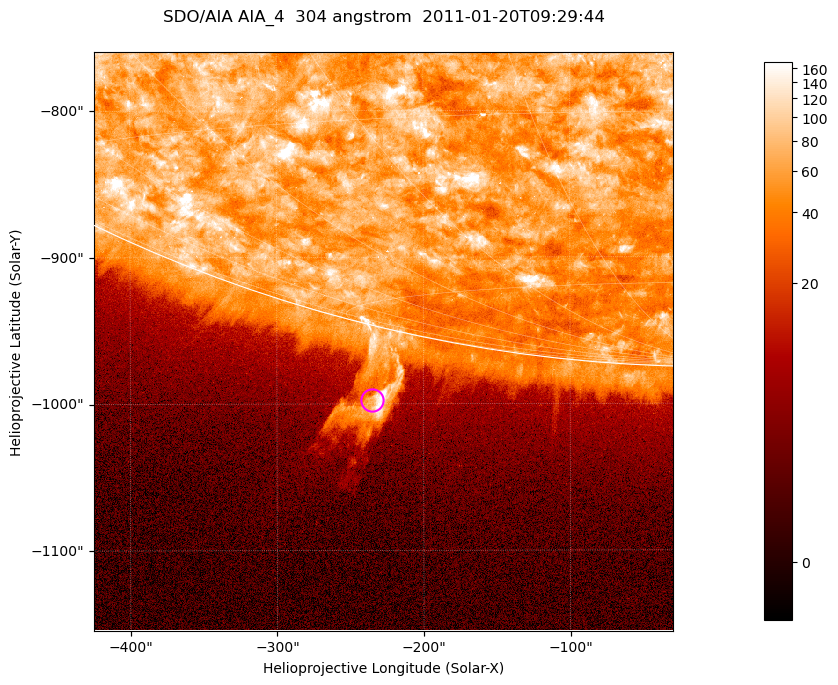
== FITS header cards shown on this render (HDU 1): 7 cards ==
TELESCOP= 'SDO/AIA '           / For AIA: SDO/AIA
INSTRUME= 'AIA_4   '           / For AIA: AIA_ATA1, AIA_ATA2, AIA_ATA3 or AIA_AT
WAVELNTH=                  304 / [angstrom] Wavelength
WAVEUNIT= 'angstrom'           / Wavelength unit: angstrom
DATE-OBS= '2011-01-20T09:29:44.123' / [ISO] Date when observation started; ISO 8
CTYPE1  = 'HPLN-TAN'           / CTYPE1; Typically HPLN
CTYPE2  = 'HPLT-TAN'           / CTYPE2; Typically HPLT

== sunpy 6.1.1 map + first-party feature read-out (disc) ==
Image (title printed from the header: SDO/AIA AIA_4  304 angstrom  2011-01-20T09:29:44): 658 x 658 px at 0.6 arcsec/px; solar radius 975 arcsec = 1625 px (partial field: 2.4% of the solar disc is inside the frame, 46% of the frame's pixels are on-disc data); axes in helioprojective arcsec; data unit not stated in the header (colour bar unlabelled)
Orientation: roll -0.132 deg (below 1 deg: not rotated)
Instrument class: DISC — disc imager (sunpy class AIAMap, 304 A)
Bright regions (active regions / flare kernels): reference = the on-disc median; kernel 5 px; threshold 5 sigma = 113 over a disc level ~60.8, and >= 1.15x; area >= 432 px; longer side >= 8 px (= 4.8 arcsec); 0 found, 0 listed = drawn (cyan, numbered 1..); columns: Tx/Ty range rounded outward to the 2 arcsec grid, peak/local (2 s.f.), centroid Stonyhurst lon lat
Off-limb structures (1.02-1.3 R_sun): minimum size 216 px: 4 found; the strongest spans PA ~165..170 deg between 1.02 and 1.12 R_sun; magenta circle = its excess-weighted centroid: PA ~165 deg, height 1.05 R_sun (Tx ~-236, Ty ~-998 arcsec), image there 12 x the reference